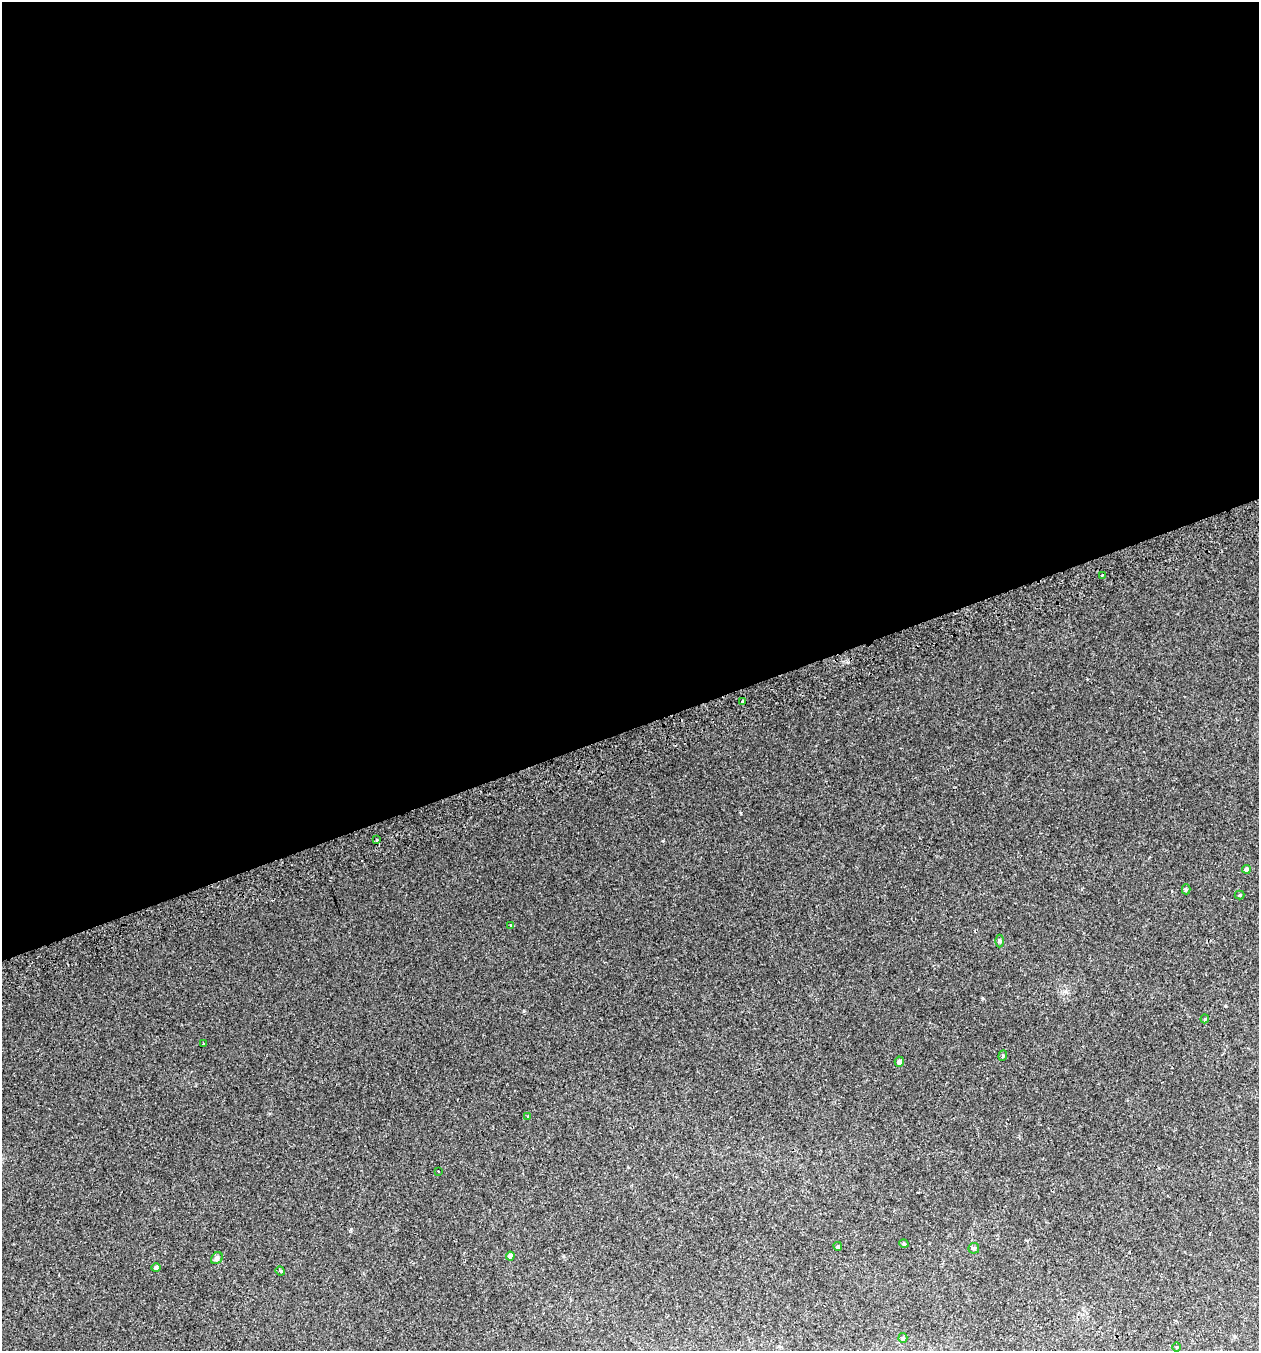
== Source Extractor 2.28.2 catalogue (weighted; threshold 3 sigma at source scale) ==
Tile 2 of 4 x 4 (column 2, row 1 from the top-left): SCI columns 1370-2626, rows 4094-5442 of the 5304 x 5490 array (HDU 1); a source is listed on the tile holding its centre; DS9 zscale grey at full resolution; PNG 1261 x 1353 px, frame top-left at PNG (2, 2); each listed source drawn as its Kron ellipse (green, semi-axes under 4 px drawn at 4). Shown black and unused: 54% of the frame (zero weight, under 2 of 3 exposures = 3% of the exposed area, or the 3 px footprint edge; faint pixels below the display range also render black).
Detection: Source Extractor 2.28.2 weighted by HDU 2 'WHT'; one run over the whole footprint, this tile lists its part. Background 0.00786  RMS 0.0046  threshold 0.0207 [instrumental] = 3 sigma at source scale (4.5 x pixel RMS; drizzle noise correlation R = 1.50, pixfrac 1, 0.0396/0.0396 arcsec/px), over >= 5 px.
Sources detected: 23; all 23 listed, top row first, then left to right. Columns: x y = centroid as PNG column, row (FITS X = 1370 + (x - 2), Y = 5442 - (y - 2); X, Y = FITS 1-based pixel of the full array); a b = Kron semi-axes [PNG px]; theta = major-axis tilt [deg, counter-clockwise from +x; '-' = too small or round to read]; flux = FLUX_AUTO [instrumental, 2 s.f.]
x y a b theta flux
1102 575 3 2 - 0.62
743 701 4 3 - 1.1
377 840 3 2 - 0.52
1246 869 4 4 - 5.5
1186 889 5 4 - 0.62
1240 895 5 4 - 0.5
511 926 3 3 - 1.3
999 941 6 4 90 0.72
1205 1019 4 4 - 0.39
204 1044 3 2 - 0.49
1003 1056 5 4 - 0.64
899 1062 5 4 - 1.5
528 1117 4 3 - 0.38
438 1171 3 3 - 1.1
904 1244 5 3 - 0.39
838 1246 4 3 - 0.47
974 1248 5 5 - 0.97
510 1256 4 4 - 1.2
217 1258 7 5 45 0.89
156 1268 5 4 - 1
280 1271 5 4 - 0.54
903 1338 5 4 - 0.64
1177 1347 5 3 - 0.38
Unlisted compact peaks at least as high as the median listed source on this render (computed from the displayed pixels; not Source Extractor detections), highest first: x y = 351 1229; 663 841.